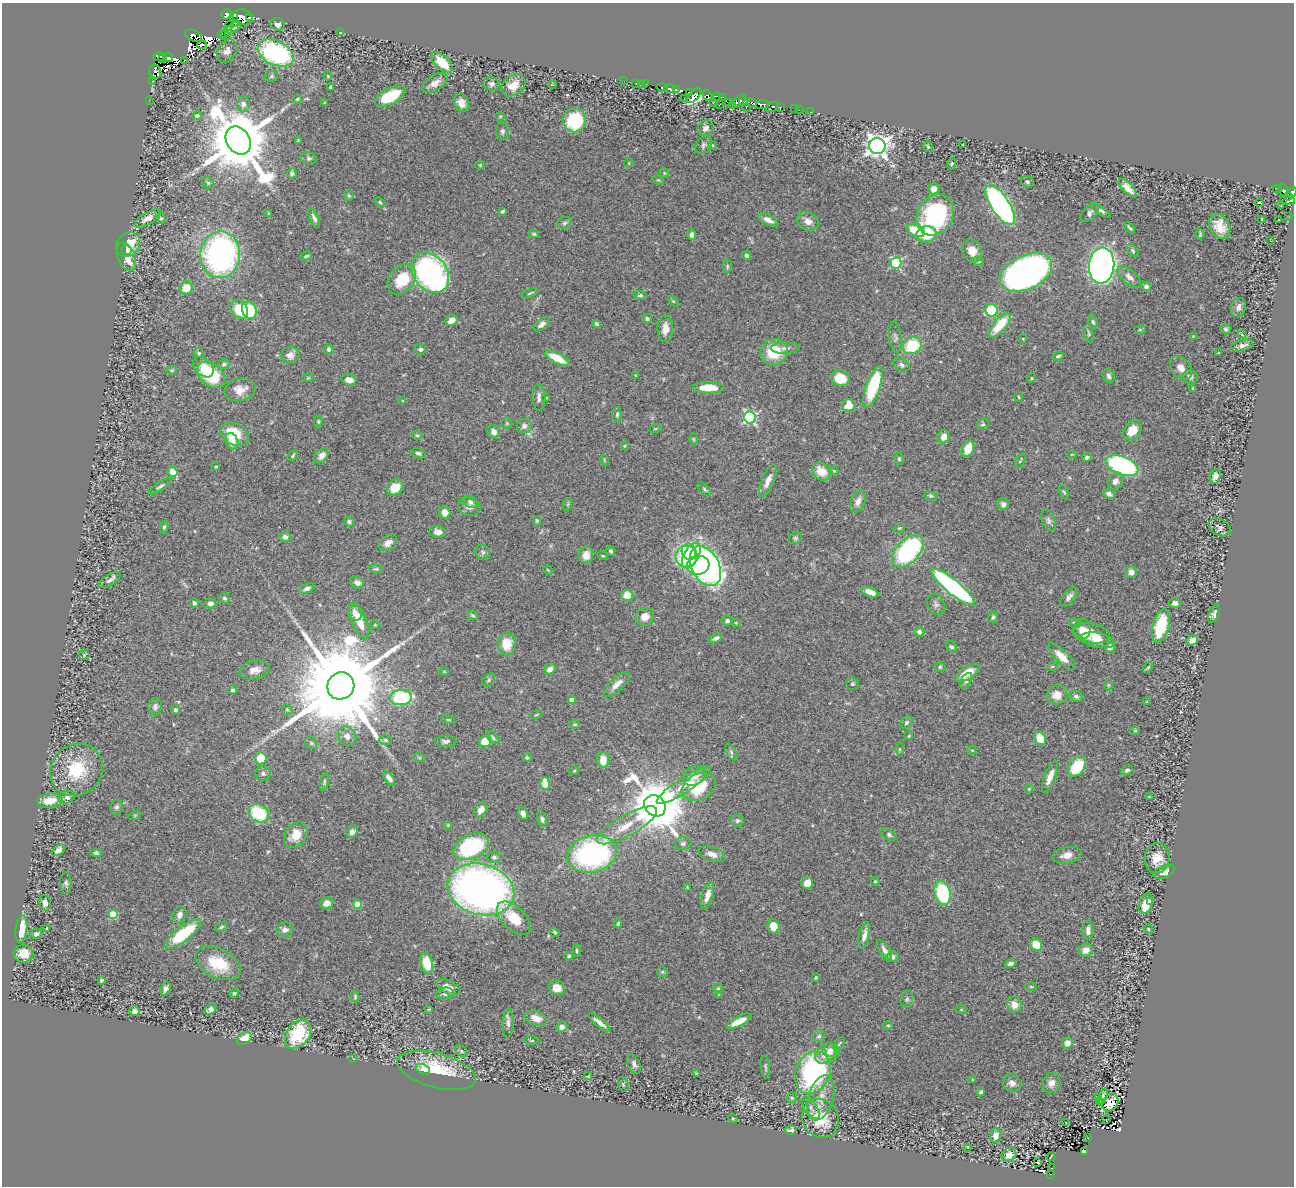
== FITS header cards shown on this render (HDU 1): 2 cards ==
NAXIS1  =                 1292
NAXIS2  =                 1184

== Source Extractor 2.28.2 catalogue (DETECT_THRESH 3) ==
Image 1292 x 1184 px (HDU 1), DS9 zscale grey, 1 PNG px = 1 image px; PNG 1296 x 1188 px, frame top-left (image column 1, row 1184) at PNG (2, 3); each listed source drawn as its Kron ellipse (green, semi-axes under 4 px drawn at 4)
Background 0.777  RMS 0.041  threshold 0.123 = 3 sigma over >= 5 px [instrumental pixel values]
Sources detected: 497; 22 with non-positive FLUX_AUTO (blend fragments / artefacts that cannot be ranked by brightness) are neither listed nor drawn; the other 475 listed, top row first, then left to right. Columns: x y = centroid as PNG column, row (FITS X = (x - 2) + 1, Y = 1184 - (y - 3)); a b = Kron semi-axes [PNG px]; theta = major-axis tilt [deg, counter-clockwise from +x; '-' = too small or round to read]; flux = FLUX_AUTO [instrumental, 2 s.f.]
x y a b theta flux
227 14 5 4 - 250
233 17 4 3 - 2100
243 17 10 7 -21 220
249 18 3 2 - 67
235 23 4 2 - 270
277 24 7 6 - 13
229 26 5 3 - 130
234 28 8 3 33 120
227 32 7 4 53 35
340 32 3 2 - 2
222 35 4 2 - 75
193 36 9 5 -23 270
202 45 5 3 - 18
227 51 12 9 60 15
276 53 19 12 -25 390
159 57 6 4 10 160
168 58 5 3 - 99
162 59 3 2 - 97
185 60 2 2 - 4.5
442 63 13 7 -44 55
155 72 7 6 - 140
271 76 6 5 - 4.9
328 76 4 4 - 2.8
152 81 3 2 - 11
624 81 2 2 - 5.6
435 83 14 7 33 21
636 83 2 2 - 3.8
491 84 8 6 -10 10
642 84 3 2 - 6.1
646 84 3 2 - 4.2
513 85 13 9 37 40
552 85 5 3 - 2.3
331 87 4 4 - 11
662 88 6 3 -13 13
670 89 5 3 - 3.9
676 89 3 2 - 42
689 93 3 2 - 58
694 95 9 4 48 91
390 96 16 8 29 110
707 96 5 3 - 91
717 97 4 3 - 12
723 97 3 2 - 19
684 98 2 2 - 5.2
297 99 5 4 - 3.6
149 100 2 2 - 6.5
739 101 7 3 44 460
713 102 3 2 - 11
743 102 4 3 - 170
325 103 4 3 - 3
461 103 9 6 -60 19
729 103 3 2 - 8.6
752 103 5 3 - 120
243 104 7 7 - 13
720 104 2 2 - 4.1
763 104 6 3 9 170
732 105 3 2 - 3.5
746 107 3 2 - 16
772 107 6 3 35 40
780 107 3 3 - 190
794 109 2 2 - 1.8
799 110 2 2 - 1.7
810 112 3 2 - 16
197 116 4 4 - 7.9
500 116 4 4 - 2.7
574 120 12 11 - 180
705 128 8 7 - 14
502 131 8 6 -88 7.9
238 140 15 11 -57 29000
298 140 4 3 - 2.4
963 144 3 2 - 2.1
704 145 10 7 54 8.7
712 145 4 4 - 3
877 146 8 8 - 2300
928 147 5 4 - 3.7
309 158 8 6 -13 6.3
629 163 5 3 - 2.2
952 164 6 4 73 3.7
480 165 5 5 - 3.2
292 173 5 5 - 5.2
664 173 5 4 - 3.5
658 180 6 4 -29 3.4
1027 182 7 5 -29 5.7
208 183 6 5 - 5
1128 188 12 5 -47 24
934 189 6 5 - 21
1277 189 4 3 - 22
1283 191 7 4 -77 120
1292 192 6 4 45 260
349 195 5 4 - 4.3
1288 196 4 2 - 58
1288 200 7 3 -8 15
380 202 5 4 - 4.1
1259 202 4 3 - 3.8
1000 205 23 9 -56 890
1281 206 2 2 - 11
1101 210 11 4 -33 7.2
503 211 4 3 - 4.9
1090 213 11 6 44 11
268 214 4 4 - 3.7
935 215 21 17 58 320
1289 217 3 2 - 5.7
148 218 14 6 28 24
161 218 6 4 -66 4.4
314 218 11 4 -66 11
1262 219 3 2 - 2
768 220 11 5 -26 16
1279 220 2 2 - 1.6
808 221 11 8 -26 20
564 223 7 5 18 5.5
1220 226 13 10 -59 42
1130 228 7 3 -47 4.3
916 230 9 6 -24 73
534 234 5 4 - 4.1
927 234 10 8 12 86
1200 234 5 3 - 3.4
692 235 5 4 - 10
1271 241 3 2 - 2.5
128 244 13 11 45 54
127 250 5 4 - 15
1133 250 7 4 -47 4.5
972 251 12 9 -64 32
220 255 23 20 86 820
306 256 5 3 - 4.7
746 256 4 3 - 7.5
126 257 15 8 -68 49
978 261 6 4 -17 4.2
896 263 5 5 - 260
727 266 7 4 84 4.7
1102 266 18 12 84 1600
1026 272 28 17 24 1400
430 273 22 16 -52 810
1129 277 14 7 -42 19
402 279 17 12 51 92
1146 286 5 4 - 8.1
186 288 6 6 - 50
530 293 8 3 24 3.7
640 295 6 4 -5 5.1
673 301 6 4 -43 3.6
1238 307 10 7 72 14
239 309 10 7 -51 92
249 310 9 7 -64 140
992 310 6 6 - 140
647 319 5 4 - 5.6
451 320 6 5 - 27
1093 322 7 4 -73 4.9
542 324 9 5 36 12
596 324 4 3 - 6.6
1000 325 15 6 50 82
665 329 13 8 89 26
1226 329 6 4 -33 5.3
1140 330 6 4 0 3.8
1089 333 9 4 -80 6.2
1242 335 4 3 - 2
1193 336 3 3 - 1.8
895 337 15 6 -84 9.6
1023 339 4 3 - 2.3
912 346 10 8 26 130
1242 346 12 5 14 14
785 348 14 5 2 12
328 349 5 4 - 6.6
421 349 5 5 - 7.6
774 352 14 13 - 96
199 353 5 5 - 4.8
1219 353 3 2 - 3
290 355 9 8 - 16
1058 356 5 3 - 5
557 358 13 5 -28 58
224 364 5 5 - 5.8
901 365 9 6 -30 9.2
203 367 12 8 -45 28
1181 368 13 9 -53 24
171 370 5 4 - 3.4
211 375 16 11 -39 140
636 375 3 3 - 2.6
1109 376 7 5 -62 8.5
1190 377 8 6 -12 9.8
308 378 6 3 19 2.9
840 378 9 8 - 69
1032 378 5 3 - 2.2
349 380 7 5 -15 23
873 387 21 7 71 210
708 388 16 6 0 58
1193 388 4 3 - 3.9
240 390 15 11 12 31
539 397 13 6 -87 15
1018 397 5 3 - 2.6
546 398 4 3 - 2.8
403 401 4 4 - 3.5
849 406 6 6 - 37
617 414 7 5 88 5.3
750 418 6 5 - 460
318 422 6 4 -90 4.2
507 423 5 5 - 3.8
983 424 6 5 - 5.6
524 426 7 7 - 12
655 429 6 3 19 2.7
1132 430 11 8 54 54
494 432 7 6 - 16
235 434 15 10 -28 83
417 435 5 4 - 3.8
944 437 7 6 - 17
693 439 6 4 -87 3.2
232 441 8 6 -72 28
624 446 4 4 - 2.8
968 449 9 5 65 64
418 453 7 5 -17 6.3
1072 454 5 3 - 2.1
293 456 6 3 54 3.5
322 456 9 5 49 14
1087 457 5 4 - 7
899 459 6 4 -75 4
604 460 5 3 - 2.4
1020 461 8 3 63 2.8
1122 465 17 9 -21 440
216 466 4 2 - 2.7
834 471 4 3 - 2.8
172 472 5 4 - 83
821 472 10 8 -36 46
1215 476 7 5 73 16
768 481 17 6 66 24
1115 481 9 7 59 13
160 486 13 4 33 7.4
395 487 9 7 43 46
704 489 8 4 -43 4.6
1064 492 8 3 -63 3.7
1109 494 6 4 -22 9.3
930 496 6 4 -16 4.6
470 502 7 5 -32 8.4
858 502 12 7 66 18
568 504 6 4 71 3.3
1003 504 6 5 - 13
469 507 11 8 -18 16
445 513 6 5 - 22
537 521 5 4 - 4.3
1048 521 11 6 -68 8.8
349 522 5 5 - 7.5
164 527 6 4 77 5.6
1220 527 12 8 -29 9.7
899 528 6 4 20 3.7
438 532 8 6 -8 19
285 537 6 5 - 10
795 538 7 5 32 5.1
388 543 10 7 37 16
611 551 4 3 - 6.1
908 551 19 11 47 370
483 552 8 7 - 7.5
689 552 8 7 - 170
586 555 8 7 - 20
691 555 14 7 60 320
603 556 5 3 - 2.7
686 557 11 10 - 200
698 565 11 9 8 500
705 566 21 13 -62 1000
376 569 7 4 -6 4.1
548 570 5 3 - 2.2
1131 572 5 5 - 19
110 580 12 5 32 11
357 583 7 5 -26 15
953 587 27 7 -39 590
307 588 8 4 22 9.6
870 592 9 4 -20 33
627 595 6 5 - 46
1069 597 12 5 50 12
224 598 5 5 - 5.6
194 603 4 4 - 6.8
210 603 6 5 - 9.9
1175 603 6 4 3 12
936 604 11 8 -64 11
355 613 8 6 -66 15
1214 614 9 5 69 9.2
473 615 6 4 -25 4.2
645 617 9 8 - 29
993 617 6 4 57 5.3
359 621 19 7 -68 48
727 621 5 5 - 7.1
736 623 4 4 - 2.6
1075 623 6 4 -17 5
375 625 4 3 - 2.1
1161 626 17 8 74 130
1082 629 10 8 -85 23
919 632 5 5 - 8.6
1091 633 19 9 -11 64
716 638 6 4 26 9.1
1098 640 18 7 -10 32
1193 640 6 5 - 20
507 644 11 9 85 59
951 647 6 5 - 7
1110 647 5 5 - 20
84 655 5 5 - 2.8
1062 656 17 6 -44 30
940 667 5 5 - 4.4
1052 667 5 3 - 2.5
1148 668 6 3 51 3.9
550 669 6 5 - 18
255 670 15 9 12 25
444 671 5 3 - 2.4
967 673 14 6 31 46
489 680 8 5 43 5.7
966 681 8 5 59 6.8
617 684 17 6 44 22
852 684 6 6 - 5.2
1108 685 6 4 89 3.3
341 686 14 13 - 78000
233 690 4 4 - 5.9
1057 695 10 9 - 33
1076 696 7 5 -24 7.1
401 697 11 7 3 220
572 700 4 4 - 27
1147 702 3 3 - 2.4
155 707 8 7 - 9.6
175 710 5 4 - 5.9
287 710 5 4 - 3.7
536 715 6 3 19 2.7
448 720 7 3 -9 3.3
906 723 7 5 46 6.9
575 724 5 4 - 4
1135 731 5 4 - 3.2
347 736 10 8 -48 19
909 736 3 3 - 2.6
493 737 8 4 -46 5.7
1040 738 7 5 -59 58
385 740 6 5 - 5.3
446 741 11 5 2 11
485 741 6 5 - 59
311 743 6 5 - 5.5
900 749 5 4 - 3.5
972 750 5 4 - 3.4
731 752 9 5 -60 5.7
419 757 6 4 -19 3.8
261 758 6 6 - 76
527 758 4 4 - 5.3
603 760 8 6 -84 33
1077 766 11 7 55 100
76 770 27 25 46 140
1127 770 6 5 - 7.9
574 771 5 3 - 2.5
263 774 7 7 - 7.7
694 776 12 9 26 32
1050 777 17 5 69 28
389 778 8 4 -52 13
324 782 9 4 79 5.7
545 784 6 4 -88 73
684 785 32 7 33 48
699 787 18 13 28 140
1029 789 4 4 - 2.8
67 797 8 6 21 9.5
1149 797 3 3 - 2.4
50 801 13 7 6 37
655 806 11 10 - 18000
117 807 7 6 - 7.6
481 810 8 5 55 20
259 813 11 8 -32 140
523 814 7 4 -61 14
135 815 6 4 18 3
542 819 7 5 -74 7.1
737 821 6 6 - 6.7
448 825 4 4 - 2.4
627 825 34 10 29 65
352 832 6 5 - 12
296 835 14 10 51 50
889 835 8 5 -35 6.5
683 843 8 6 14 8.1
471 847 18 12 24 310
58 850 7 5 40 10
96 853 6 4 -4 6.4
592 854 25 18 15 590
712 854 14 6 -18 19
1067 855 15 8 11 23
494 857 6 6 - 6.7
1157 858 15 12 85 44
1164 872 11 6 23 18
875 881 4 4 - 4.3
66 883 11 5 -87 7.7
807 883 6 5 - 32
687 887 4 3 - 2
481 889 34 25 -16 1700
942 893 12 8 -74 220
707 896 13 5 73 23
1151 902 2 2 - 4.9
45 903 7 6 - 14
327 903 7 6 - 17
358 904 4 4 - 68
1146 904 11 6 72 42
113 914 5 4 - 94
179 915 9 6 67 12
514 918 20 11 -44 71
618 924 4 3 - 4.4
773 926 7 6 - 44
221 927 6 4 29 4.3
47 928 3 3 - 3.8
21 929 14 6 82 62
1148 929 5 4 - 3.1
285 930 8 7 - 14
1088 930 9 5 -89 13
555 932 5 3 - 3.2
36 934 6 5 - 9.2
183 934 22 7 37 170
864 936 14 5 77 17
1036 945 6 5 - 47
884 950 11 5 -57 12
1086 950 7 6 - 23
577 951 6 3 -89 3.8
24 954 10 8 -11 41
569 956 4 3 - 4.1
892 957 6 5 - 8.6
218 963 24 14 -26 100
427 963 10 6 -76 71
1010 963 5 3 - 8.1
662 972 6 5 - 4.6
815 977 4 4 - 3.1
102 980 3 3 - 4.7
448 987 13 6 -29 22
1031 987 5 3 - 3
557 988 8 7 - 33
718 988 5 4 - 4
165 989 7 5 65 11
234 993 5 4 - 4.9
445 994 9 6 7 8.7
719 995 4 4 - 3.1
355 997 6 3 -90 3.6
907 999 8 6 70 6.5
1015 1005 8 7 - 24
211 1009 6 5 - 13
429 1009 4 3 - 2.6
961 1009 5 3 - 2.5
134 1011 5 5 - 11
536 1018 11 7 -22 30
739 1021 14 5 27 37
599 1022 13 4 -38 16
508 1023 14 5 88 12
888 1025 4 4 - 3.2
562 1027 5 5 - 12
298 1034 16 11 54 160
819 1036 6 6 - 5.8
244 1038 8 5 31 45
532 1041 8 3 0 3
1067 1043 5 5 - 17
839 1044 8 3 57 3.7
830 1050 7 5 -62 13
461 1051 7 5 -38 5.6
827 1054 12 9 33 33
353 1059 2 2 - 16
634 1064 10 6 -68 10
765 1067 12 4 -82 5.9
423 1069 7 5 -23 9.4
436 1070 40 17 -15 150
696 1073 3 3 - 2.2
813 1073 22 17 69 460
588 1076 4 3 - 4
973 1080 4 3 - 3.7
1012 1083 9 8 - 17
1051 1083 10 8 68 19
623 1084 8 5 -71 4.6
981 1092 4 4 - 5.8
1103 1096 8 3 71 6.9
792 1098 5 4 - 4.2
821 1098 23 12 73 48
1099 1098 4 3 - 2.2
1100 1101 3 2 - 42
1110 1102 9 7 56 24
811 1108 13 6 -54 11
733 1118 5 4 - 3
820 1119 20 18 -58 110
1106 1120 2 2 - 2.8
1066 1122 3 3 - 45
791 1130 6 4 14 9.5
996 1135 7 5 79 22
1088 1138 2 2 - 2.2
967 1147 4 3 - 2
1084 1152 4 3 - 27
1009 1155 7 6 - 21
1051 1156 4 2 - 2.3
1038 1162 3 2 - 3.4
1052 1168 3 2 - 3.1
1050 1174 3 2 - 24
At the frame edge (FLAGS 8, measured only in part): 1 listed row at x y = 1292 192
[22 non-positive-flux detections neither listed nor drawn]